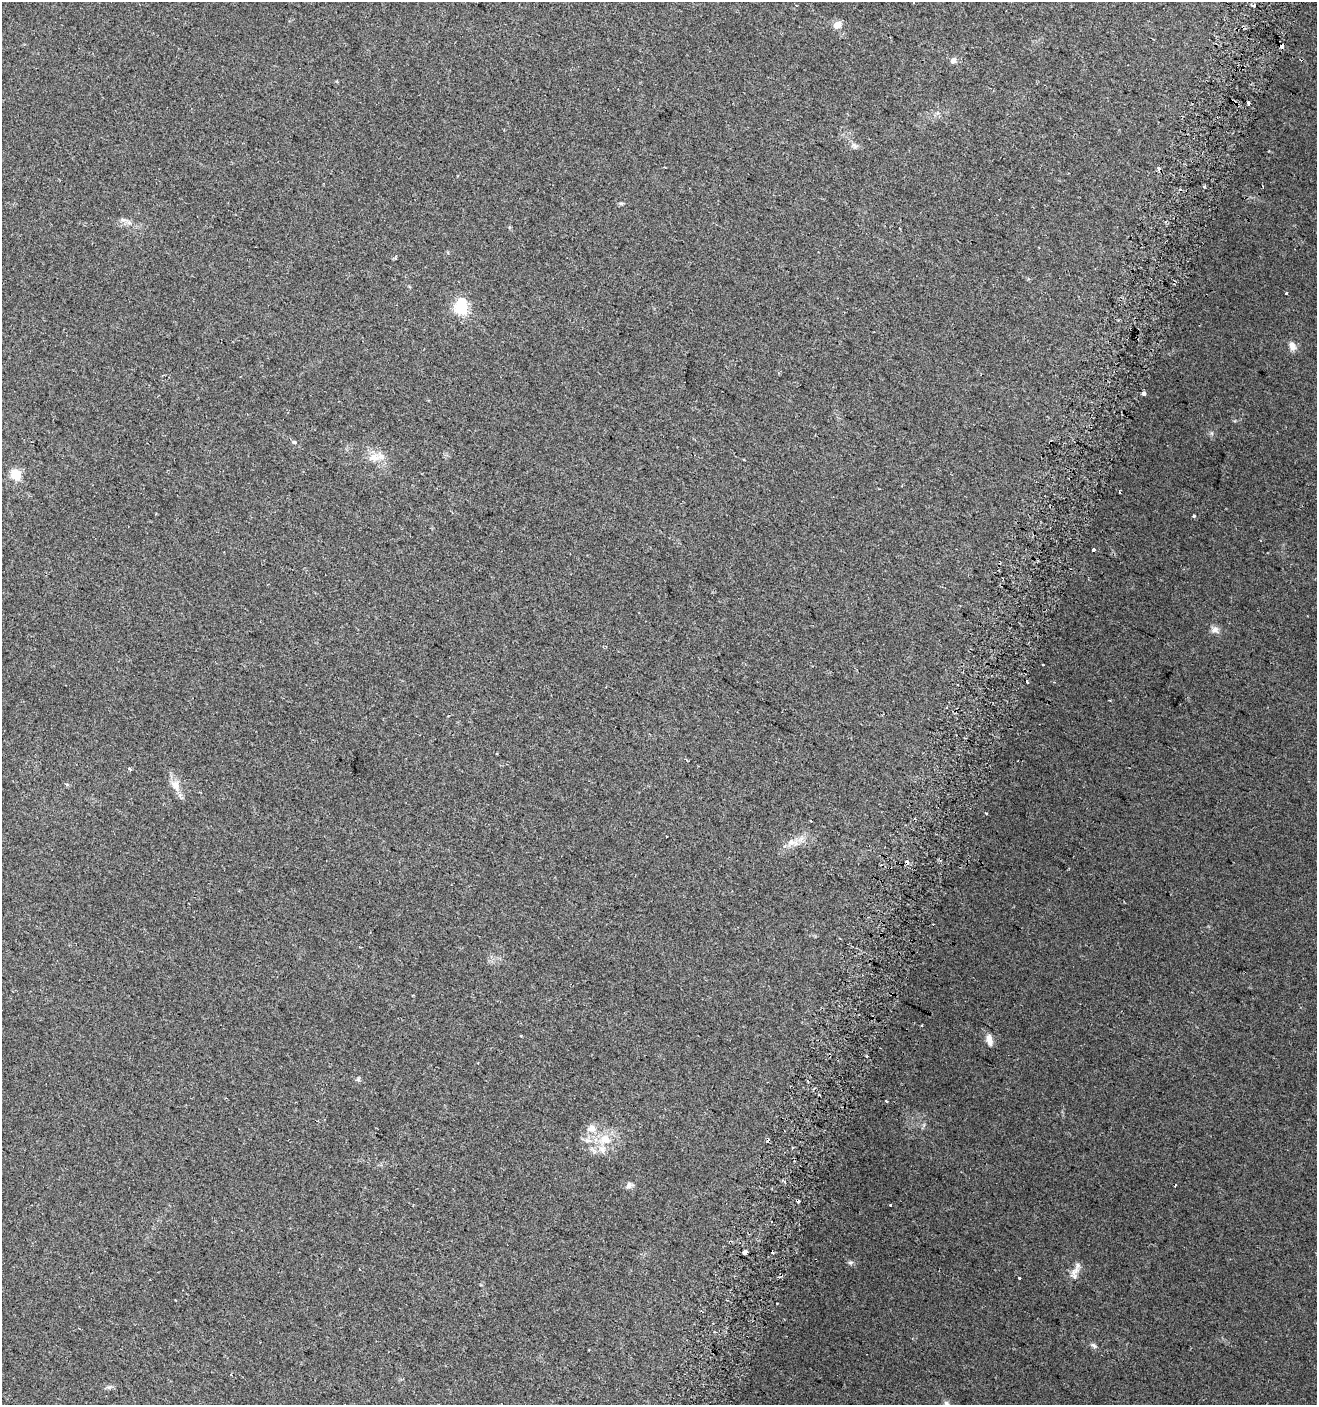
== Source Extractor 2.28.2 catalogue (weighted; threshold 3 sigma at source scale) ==
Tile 10 of 4 x 4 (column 2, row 3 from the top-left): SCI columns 1618-2932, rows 1417-2819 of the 5798 x 5644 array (HDU 1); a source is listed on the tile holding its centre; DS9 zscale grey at full resolution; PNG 1319 x 1407 px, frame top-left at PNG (2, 2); no overlay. Shown black and unused: <1% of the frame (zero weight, under 2 of 3 exposures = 2% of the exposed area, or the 3 px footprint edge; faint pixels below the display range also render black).
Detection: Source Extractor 2.28.2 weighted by HDU 2 'WHT'; one run over the whole footprint, this tile lists its part. Background 0.0612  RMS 0.0087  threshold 0.0392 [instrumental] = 3 sigma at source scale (4.5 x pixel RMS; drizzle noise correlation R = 1.50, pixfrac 1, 0.0396/0.0396 arcsec/px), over >= 5 px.
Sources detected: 51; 1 inside a brighter object's white glare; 7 cosmic-ray / hot-pixel residue — not listed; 2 inside a brighter listed object's ellipse — not listed separately; the other 41 listed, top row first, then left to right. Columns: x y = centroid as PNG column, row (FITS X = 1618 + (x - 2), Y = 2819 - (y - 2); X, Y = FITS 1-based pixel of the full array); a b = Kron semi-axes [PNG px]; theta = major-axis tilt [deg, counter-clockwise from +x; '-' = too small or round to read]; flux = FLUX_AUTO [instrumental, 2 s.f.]
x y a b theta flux
1254 5 3 3 - 7.6
837 25 12 9 26 5.1
1282 46 4 4 - 8.7
953 60 8 7 - 3.2
854 145 9 6 -49 2.6
123 220 7 4 -18 1.9
129 223 7 5 -1 2.3
1286 293 3 3 - 1
462 308 6 6 - 97
1292 346 10 7 -74 6
1144 393 4 4 - 8.3
294 442 5 5 - 1.1
374 457 16 11 2 10
16 475 6 5 - 58
1194 515 3 3 - 2.8
1093 550 3 3 - 7.8
1215 630 10 8 7 4.1
1027 681 3 3 - 3.4
175 785 17 10 -63 8.8
986 813 3 2 - 1.3
666 837 3 3 - 3.6
793 842 18 7 -13 6.2
907 863 4 3 - 35
921 1025 3 2 - 1
989 1040 13 6 -79 5.9
358 1079 6 5 - 1.5
886 1101 3 3 - 2.8
591 1128 14 11 8 7.7
605 1139 15 12 -2 14
588 1140 11 6 -17 3.8
792 1148 4 2 - 0.86
629 1185 10 7 39 2.8
1175 1185 3 2 - 0.88
890 1205 2 2 - 0.84
744 1252 4 3 - 50
850 1262 8 4 1 1.7
1075 1273 21 10 73 6.2
1019 1278 3 3 - 5.3
1093 1345 9 4 -30 1.8
109 1387 8 4 0 1.8
946 1403 8 6 -45 2.7
Overlapping masked pixels (flux is a lower limit): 2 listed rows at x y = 1282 46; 907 863
Isophote crosses this tile's border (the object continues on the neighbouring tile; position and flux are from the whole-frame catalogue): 1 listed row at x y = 946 1403